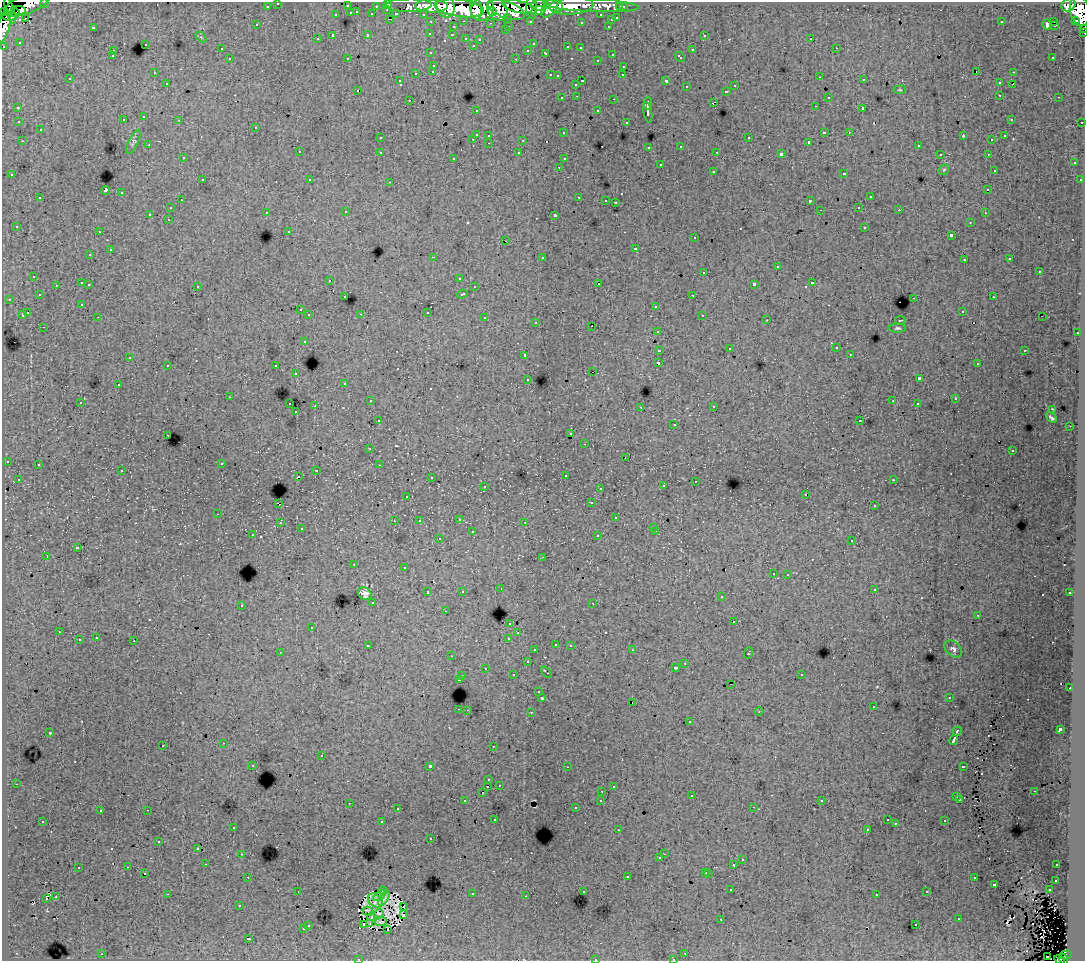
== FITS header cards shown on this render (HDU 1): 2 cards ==
NAXIS1  =                 1083
NAXIS2  =                  959

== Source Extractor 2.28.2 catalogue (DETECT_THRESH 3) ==
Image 1083 x 959 px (HDU 1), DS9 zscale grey, 1 PNG px = 1 image px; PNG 1087 x 963 px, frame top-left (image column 1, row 959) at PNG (2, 2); each listed source drawn as its Kron ellipse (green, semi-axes under 4 px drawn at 4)
Background 193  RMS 1.3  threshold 3.94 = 3 sigma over >= 5 px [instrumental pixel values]
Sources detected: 544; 6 with non-positive FLUX_AUTO (blend fragments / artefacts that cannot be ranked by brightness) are neither listed nor drawn; of the other 538, the 500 brightest by FLUX_AUTO listed and drawn (38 fainter detections omitted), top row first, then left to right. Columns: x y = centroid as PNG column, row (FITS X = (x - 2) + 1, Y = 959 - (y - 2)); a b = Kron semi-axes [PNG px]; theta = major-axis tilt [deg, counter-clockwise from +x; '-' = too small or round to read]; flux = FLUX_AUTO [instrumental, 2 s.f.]
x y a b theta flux
45 2 3 2 - 4600
278 3 3 3 - 2700
27 4 24 10 20 98000
388 4 3 3 - 5800
409 5 23 6 1 34000
555 5 8 6 -21 120000
591 5 48 6 -3 110000
1068 5 7 6 - 99000
267 6 3 3 - 2000
347 6 3 3 - 1100
376 6 3 2 - 1600
431 6 16 6 -2 210000
446 6 11 9 -77 150000
539 6 9 5 1 77000
571 6 22 8 4 190000
519 7 17 6 -14 320000
550 7 12 6 54 170000
620 7 3 3 - 1600
623 7 3 3 - 3100
459 8 25 8 -8 390000
476 8 11 5 -84 120000
532 8 10 5 -84 94000
482 9 12 11 - 250000
497 9 12 9 -55 120000
19 10 7 3 -8 69000
387 10 3 2 - 320
506 10 19 8 -20 230000
4 11 2 2 - 2400
10 11 13 4 -73 39000
492 11 5 4 - 61000
538 11 8 4 17 110000
1080 11 15 9 -78 340000
15 12 4 3 - 38000
357 12 3 2 - 530
351 13 3 3 - 1100
372 14 3 3 - 1500
396 14 4 3 - 1100
423 14 3 2 - 2700
336 15 3 3 - 440
601 15 3 3 - 2200
8 16 8 4 -6 120000
25 18 2 2 - 110
508 18 3 3 - 1600
617 18 3 3 - 680
390 19 3 2 - 350
611 20 3 3 - 620
1076 20 3 3 - 7700
464 21 3 2 - 400
530 21 3 3 - 1500
1054 21 3 3 - 2900
431 22 3 3 - 2500
581 22 3 3 - 170
1001 22 2 2 - 72
490 23 3 2 - 140
1047 24 5 3 - 1000
256 25 3 3 - 180
1054 25 3 2 - 210
509 26 3 2 - 450
608 26 3 2 - 510
4 27 16 6 76 97000
93 27 3 3 - 860
453 27 3 3 - 460
1083 28 3 2 - 2700
505 30 3 3 - 210
1084 32 3 2 - 1800
430 34 3 3 - 240
368 35 3 3 - 570
452 35 3 3 - 270
704 35 3 3 - 340
333 36 3 3 - 1600
201 37 6 4 -44 120
466 38 3 3 - 460
811 38 3 3 - 19000
317 39 3 3 - 220
480 39 3 3 - 210
19 42 3 3 - 130
145 44 3 3 - 600
533 44 3 3 - 180
473 45 3 2 - 120
4 46 3 3 - 1400
568 47 3 3 - 500
580 48 3 2 - 260
836 48 3 2 - 270
221 49 3 2 - 150
528 50 3 3 - 200
692 50 3 3 - 630
113 51 3 2 - 340
431 53 3 3 - 220
546 53 3 3 - 450
612 54 3 2 - 420
112 56 3 3 - 210
680 57 6 3 -45 520
1053 57 3 2 - 170
347 58 2 2 - 81
230 59 3 3 - 350
516 59 3 2 - 630
597 60 3 3 - 320
434 65 3 3 - 360
624 66 3 3 - 420
433 71 3 3 - 340
976 71 2 2 - 100
154 72 3 2 - 110
1013 72 3 2 - 390
416 73 3 3 - 800
550 75 3 2 - 510
623 75 3 2 - 200
557 76 3 3 - 170
820 77 3 2 - 150
70 79 3 3 - 220
864 80 3 2 - 170
400 81 3 2 - 140
582 81 3 2 - 820
666 81 4 3 - 1500
167 83 3 2 - 250
999 83 3 3 - 460
576 84 3 3 - 340
1013 84 2 2 - 150
735 86 3 3 - 460
687 87 3 3 - 570
358 90 3 3 - 460
900 90 6 3 7 88
726 91 3 3 - 590
1000 95 3 3 - 370
577 96 3 2 - 340
828 97 3 3 - 330
1059 97 3 2 - 240
562 98 3 3 - 390
614 99 3 2 - 790
409 100 3 2 - 260
713 102 4 2 - 480
648 103 7 3 -90 2800
815 106 3 2 - 130
18 108 3 2 - 80
863 108 3 3 - 1400
476 110 3 2 - 210
598 111 3 3 - 380
648 112 10 3 -80 3400
144 117 3 3 - 280
1011 119 3 3 - 260
123 120 3 3 - 320
179 120 3 2 - 290
19 122 3 2 - 84
626 122 3 2 - 160
1082 122 3 2 - 870
256 127 3 3 - 430
40 130 3 3 - 380
824 132 4 3 - 1000
849 132 3 2 - 250
563 133 3 3 - 200
476 134 3 3 - 1200
489 135 3 3 - 430
963 136 4 2 - 630
1005 136 3 3 - 160
380 138 3 3 - 240
749 138 3 3 - 540
473 139 3 2 - 390
523 140 3 3 - 1000
992 140 3 2 - 110
22 141 3 2 - 210
133 142 13 5 65 240
809 142 3 3 - 190
489 143 3 2 - 340
149 145 3 3 - 150
681 146 3 3 - 360
918 146 3 3 - 320
649 147 3 3 - 260
299 152 3 3 - 350
380 152 3 3 - 410
717 152 3 3 - 82
519 153 3 3 - 260
781 154 4 3 - 2900
940 154 3 2 - 230
988 154 3 2 - 280
183 158 3 3 - 300
454 158 3 2 - 140
564 159 3 3 - 240
1074 163 3 3 - 400
660 165 3 3 - 690
559 167 3 2 - 260
944 170 6 4 46 120
994 170 3 3 - 240
713 171 3 3 - 430
844 173 3 3 - 690
12 175 3 3 - 360
202 180 3 2 - 380
310 180 3 3 - 230
1080 180 3 3 - 210
390 182 3 2 - 520
106 190 4 3 - 2700
988 190 3 3 - 310
122 193 3 3 - 550
579 197 3 2 - 490
870 197 3 3 - 510
40 198 3 3 - 500
181 200 2 2 - 220
606 200 3 2 - 210
810 201 3 3 - 1700
615 202 3 3 - 1200
859 207 3 2 - 250
170 208 3 3 - 330
820 210 3 2 - 96
899 210 3 2 - 240
266 212 3 2 - 300
346 212 3 3 - 270
985 213 3 2 - 170
150 214 3 3 - 1600
555 215 4 3 - 2300
168 219 3 2 - 260
970 222 3 3 - 220
16 226 3 3 - 200
865 227 3 3 - 630
289 231 3 3 - 180
99 232 3 2 - 270
951 235 3 3 - 1800
695 238 3 3 - 320
506 241 3 2 - 140
635 248 3 3 - 860
110 250 3 3 - 1000
90 255 3 3 - 340
433 257 3 2 - 1100
542 257 3 3 - 510
1010 259 3 3 - 230
964 260 3 3 - 220
777 267 3 3 - 1300
704 272 3 3 - 620
1039 272 3 3 - 1100
34 276 3 3 - 310
459 278 3 2 - 140
330 280 3 2 - 160
82 283 3 3 - 1000
812 283 3 3 - 680
89 284 3 2 - 350
598 284 3 3 - 1200
754 284 4 3 - 2700
56 285 3 2 - 290
197 286 3 3 - 550
474 287 3 3 - 390
462 294 5 3 - 660
39 295 3 3 - 250
693 295 3 2 - 410
345 297 3 3 - 270
993 297 3 2 - 380
914 298 3 2 - 650
9 299 3 3 - 240
82 305 3 3 - 210
656 306 3 3 - 600
300 310 3 3 - 280
962 311 3 2 - 220
427 312 3 3 - 980
27 313 3 3 - 860
22 314 4 3 - 960
361 314 3 2 - 99
309 315 3 3 - 410
702 315 3 2 - 260
98 317 3 2 - 350
1042 317 2 2 - 100
485 318 3 3 - 590
767 320 3 2 - 190
900 320 5 2 - 73
536 322 3 3 - 270
592 326 2 2 - 110
44 327 3 2 - 210
898 328 8 4 0 190
658 331 3 3 - 280
1077 333 3 2 - 420
304 341 3 3 - 510
836 348 3 3 - 230
729 349 2 2 - 83
659 350 4 3 - 1400
1025 350 3 3 - 680
850 354 3 2 - 200
525 355 3 3 - 520
130 357 2 2 - 77
658 363 4 3 - 2300
977 364 3 2 - 200
168 365 3 2 - 380
276 366 3 3 - 600
593 372 3 2 - 550
296 374 3 2 - 390
919 378 4 3 - 3600
528 379 3 3 - 230
345 383 3 3 - 260
118 385 3 3 - 410
229 397 3 2 - 100
955 399 3 3 - 250
370 401 3 2 - 290
893 401 3 3 - 110
80 402 3 2 - 230
290 404 3 2 - 490
917 404 3 2 - 230
315 406 3 2 - 960
714 406 3 3 - 350
641 407 3 3 - 77
1053 409 4 2 - 81
296 412 3 2 - 230
1051 418 6 3 -43 200
378 421 3 3 - 240
860 421 3 2 - 120
674 424 3 2 - 130
1070 426 3 2 - 91
571 434 3 3 - 290
168 435 3 2 - 370
585 444 3 2 - 230
370 449 3 2 - 190
1012 451 3 3 - 190
625 457 3 2 - 82
7 461 3 3 - 470
222 463 3 2 - 270
38 465 3 3 - 410
379 465 3 2 - 76
316 470 3 2 - 550
122 471 3 3 - 370
565 475 3 3 - 410
298 476 3 2 - 200
431 477 3 3 - 270
18 479 3 3 - 270
893 480 3 2 - 72
695 481 3 2 - 220
485 486 3 2 - 480
663 486 3 3 - 330
600 488 3 2 - 240
806 494 3 2 - 100
407 496 3 2 - 160
278 503 4 2 - 720
591 503 3 3 - 310
874 506 3 3 - 270
218 514 3 2 - 430
616 518 3 3 - 590
459 519 3 2 - 450
394 521 3 2 - 99
419 521 3 3 - 180
525 522 3 3 - 200
280 523 3 3 - 430
654 527 3 3 - 300
301 529 3 3 - 200
656 531 3 2 - 390
472 532 3 3 - 920
253 535 3 2 - 200
598 536 3 3 - 430
439 539 3 3 - 310
852 541 3 3 - 370
77 548 4 3 - 1200
47 556 3 2 - 1000
543 557 3 2 - 290
354 565 3 2 - 80
404 568 3 3 - 250
773 573 3 3 - 310
788 574 3 2 - 320
501 589 3 2 - 79
874 589 3 3 - 300
462 591 3 3 - 240
428 592 3 3 - 690
1070 593 3 3 - 380
365 594 7 6 - 450
721 597 3 3 - 340
373 602 3 3 - 400
593 603 3 2 - 260
241 605 3 3 - 490
445 611 3 2 - 280
978 615 3 2 - 88
734 621 3 3 - 1300
510 623 3 3 - 430
312 627 3 3 - 450
59 632 3 2 - 330
518 633 3 2 - 220
96 638 3 3 - 440
509 638 4 3 - 970
79 640 3 3 - 940
134 641 3 2 - 790
556 644 3 3 - 460
570 645 3 3 - 330
368 646 4 3 - 490
953 649 10 7 -40 330
535 650 3 3 - 340
632 650 3 2 - 240
280 652 3 2 - 92
748 653 6 3 70 1000
452 656 3 2 - 120
527 662 3 3 - 530
685 663 3 2 - 330
485 668 3 3 - 310
676 668 3 3 - 380
546 672 6 3 -52 950
801 674 3 3 - 400
513 675 3 3 - 420
462 676 3 2 - 430
459 679 4 3 - 730
731 684 2 2 - 170
1070 688 2 2 - 440
539 692 3 3 - 230
542 698 3 3 - 2500
949 698 3 2 - 130
632 702 2 2 - 190
873 707 3 2 - 170
459 709 3 2 - 570
467 710 2 2 - 380
531 712 3 2 - 440
759 712 4 4 - 110
689 722 3 3 - 420
1060 729 4 3 - 3400
957 731 5 3 - 1400
50 733 3 2 - 84
954 740 5 3 - 4100
224 743 3 2 - 280
163 745 3 3 - 360
493 746 2 2 - 85
321 756 3 3 - 520
253 765 3 3 - 140
430 766 3 3 - 4300
963 766 4 3 - 650
567 767 2 2 - 79
489 780 3 3 - 310
16 784 3 2 - 290
499 785 3 3 - 200
488 786 3 2 - 640
613 787 3 2 - 150
602 791 3 2 - 150
1034 791 3 2 - 180
483 793 3 2 - 170
692 796 3 2 - 140
957 797 3 3 - 250
601 800 3 3 - 320
960 800 3 3 - 220
465 801 3 2 - 220
822 801 3 3 - 140
349 803 3 2 - 420
754 807 3 2 - 210
575 808 3 3 - 220
397 809 3 2 - 260
147 810 3 2 - 520
100 811 3 2 - 250
495 819 3 2 - 150
887 820 3 2 - 150
43 821 3 2 - 140
945 821 3 3 - 440
382 822 3 3 - 860
895 824 3 2 - 76
233 827 3 3 - 310
867 829 3 2 - 160
618 830 3 2 - 170
431 839 3 2 - 230
159 842 3 3 - 330
198 848 3 2 - 130
242 854 3 2 - 320
664 854 3 2 - 140
660 858 3 3 - 320
742 860 3 3 - 460
206 864 2 2 - 190
734 864 3 3 - 1200
1057 865 3 2 - 310
128 867 3 2 - 350
78 868 3 3 - 460
706 872 3 3 - 560
144 873 3 2 - 240
709 873 3 3 - 470
627 876 3 3 - 830
248 877 3 2 - 320
974 878 3 2 - 340
1056 880 3 3 - 260
994 884 3 3 - 740
731 890 3 2 - 230
1049 890 3 2 - 310
298 891 3 2 - 90
383 891 4 2 - 160
583 891 3 3 - 230
927 892 3 3 - 230
167 894 3 2 - 1000
472 894 3 3 - 720
877 894 3 3 - 130
379 896 7 4 35 270
526 896 3 2 - 140
56 897 3 2 - 88
46 898 4 3 - 490
384 898 8 4 57 260
375 900 8 6 -39 550
239 906 3 3 - 250
404 906 3 3 - 110
368 911 5 4 - 140
379 914 5 3 - 85
403 915 4 2 - 110
371 917 4 3 - 150
721 919 3 2 - 130
959 919 3 3 - 490
381 922 6 4 10 98
370 923 2 2 - 88
308 925 3 3 - 460
364 925 3 2 - 290
916 925 3 2 - 210
303 929 3 3 - 510
388 929 3 2 - 80
248 939 3 3 - 1100
685 953 3 3 - 200
102 954 3 2 - 490
1065 955 6 4 13 62000
1048 957 3 2 - 310
358 959 3 3 - 170
595 959 3 2 - 410
673 959 3 2 - 220
1063 959 6 3 -54 56000
1060 960 6 3 -29 24000
At the frame edge (FLAGS 8, measured only in part): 13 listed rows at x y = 45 2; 278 3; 27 4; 1080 11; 4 27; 1083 28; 1084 32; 4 46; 358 959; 595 959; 673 959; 1063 959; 1060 960
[38 fainter detections neither listed nor drawn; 6 non-positive-flux detections neither listed nor drawn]